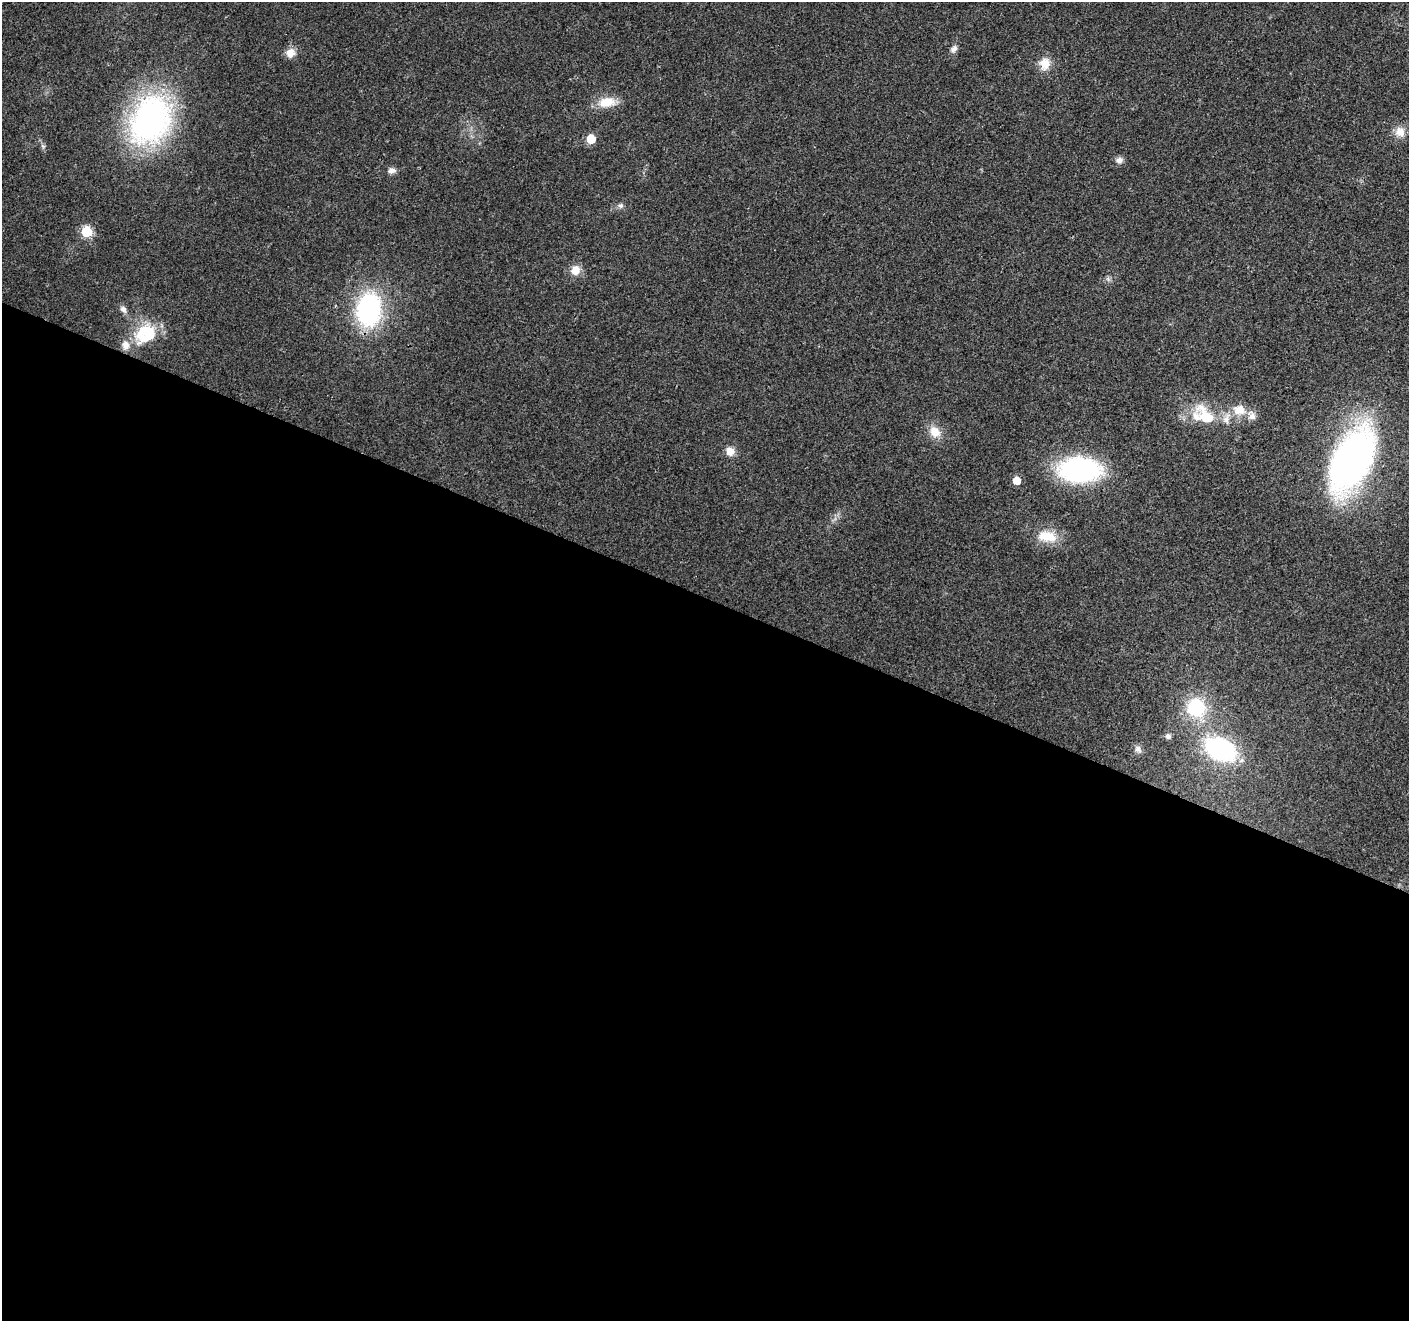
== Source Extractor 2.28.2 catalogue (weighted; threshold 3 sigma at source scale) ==
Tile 14 of 4 x 4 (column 2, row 4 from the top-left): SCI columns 1413-2819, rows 211-1529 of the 5644 x 5762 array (HDU 1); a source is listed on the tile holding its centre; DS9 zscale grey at full resolution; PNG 1411 x 1323 px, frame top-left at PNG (2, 2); no overlay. Shown black and unused: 55% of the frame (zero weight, under 3 of 4 exposures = <1% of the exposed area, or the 3 px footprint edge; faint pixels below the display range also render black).
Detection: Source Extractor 2.28.2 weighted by HDU 2 'WHT'; one run over the whole footprint, this tile lists its part. Background 0.0255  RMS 0.0032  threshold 0.0142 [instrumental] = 3 sigma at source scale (4.5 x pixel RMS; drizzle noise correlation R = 1.50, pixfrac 1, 0.0396/0.0396 arcsec/px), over >= 5 px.
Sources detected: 33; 4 inside a brighter listed object's ellipse — not listed separately; the other 29 listed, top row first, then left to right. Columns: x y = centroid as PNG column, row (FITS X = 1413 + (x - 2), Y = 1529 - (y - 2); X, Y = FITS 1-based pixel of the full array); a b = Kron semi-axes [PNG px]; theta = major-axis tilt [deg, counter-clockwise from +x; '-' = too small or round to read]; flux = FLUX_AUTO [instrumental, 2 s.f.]
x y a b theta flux
954 49 11 7 51 1.4
290 53 13 12 - 2.7
1045 64 15 13 81 4.4
607 102 23 12 10 6.3
150 119 50 37 66 92
1400 132 13 12 - 3.6
591 139 6 6 - 11
43 146 8 5 -45 0.71
1119 160 9 8 - 1.5
392 170 9 7 11 1.7
620 206 8 6 -23 0.98
86 232 6 6 - 22
575 270 12 11 - 3.4
123 309 10 8 -50 1.4
369 310 21 15 85 66
145 331 38 19 49 13
1239 410 16 13 10 5.1
1206 416 34 16 -50 11
1226 419 17 9 70 2.7
935 432 17 13 -52 4.4
730 451 11 10 - 2.9
1352 460 51 27 63 160
1079 470 37 21 -1 57
1017 480 5 5 - 6
1047 536 27 14 -9 7.8
1196 708 18 17 - 19
1168 736 8 7 - 0.86
1138 749 10 8 -57 1.3
1220 749 24 16 -25 54